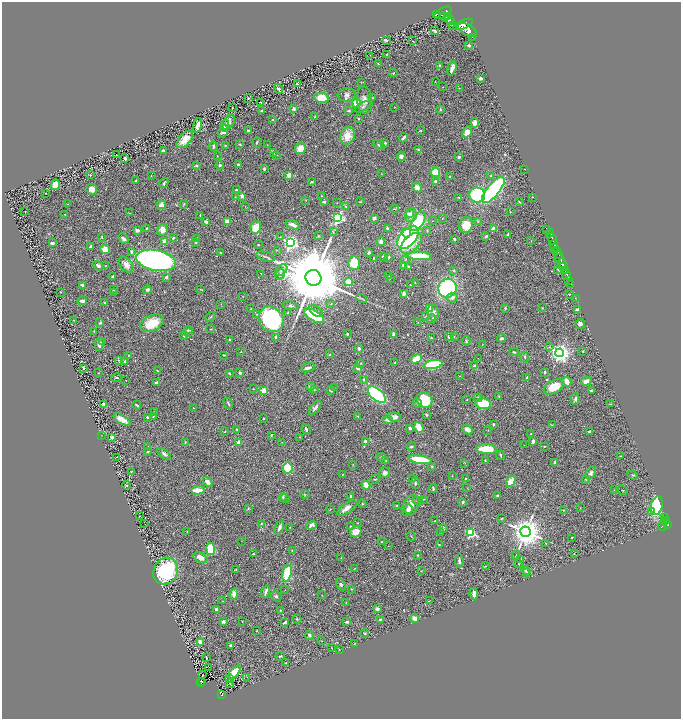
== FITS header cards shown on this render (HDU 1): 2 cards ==
NAXIS1  =                 1358
NAXIS2  =                 1433

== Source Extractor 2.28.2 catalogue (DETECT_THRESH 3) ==
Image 1358 x 1433 px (HDU 1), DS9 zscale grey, zoomed out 1/2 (1 PNG px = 2 x 2 image px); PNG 683 x 721 px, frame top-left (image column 2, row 1433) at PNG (2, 2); each listed source drawn as its Kron ellipse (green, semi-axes under 4 px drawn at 4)
Background 0.484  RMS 0.026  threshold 0.0792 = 3 sigma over >= 5 px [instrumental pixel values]
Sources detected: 520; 34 cannot appear on this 1/2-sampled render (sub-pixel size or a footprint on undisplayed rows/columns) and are neither listed nor drawn; the other 486 listed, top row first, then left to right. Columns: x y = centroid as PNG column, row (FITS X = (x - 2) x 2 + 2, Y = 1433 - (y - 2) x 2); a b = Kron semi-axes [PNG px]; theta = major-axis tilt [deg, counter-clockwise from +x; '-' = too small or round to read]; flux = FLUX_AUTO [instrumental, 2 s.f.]
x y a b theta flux
443 13 9 4 28 4500
436 15 3 2 - 410
447 16 3 2 - 1400
444 17 5 4 - 1400
449 19 6 3 -45 2400
463 24 10 4 23 4000
452 25 2 1 - 64
468 30 10 5 -31 5100
435 31 4 2 - 5.5
472 37 2 1 - 78
386 40 3 2 - 9
412 41 2 1 - 1.6
469 45 3 2 - 11
370 55 2 2 - 1.7
387 55 3 3 - 3.7
378 63 3 2 - 2.4
440 66 3 3 - 8.9
452 68 7 3 74 22
393 73 4 2 - 4.3
481 78 3 2 - 17
435 81 2 1 - 2.8
361 82 2 2 - 2.1
297 84 4 3 - 4.8
443 87 2 2 - 1.8
459 88 3 2 - 2.6
278 89 5 3 - 12
347 95 9 6 5 20
248 98 2 2 - 6
322 98 7 5 -11 89
373 98 3 2 - 2.5
365 100 14 7 -82 34
260 102 2 2 - 2.7
356 103 4 4 - 61
363 107 9 4 30 14
394 107 2 2 - 1.8
232 108 2 2 - 1.9
294 109 3 3 - 14
440 109 3 3 - 6.5
262 111 3 2 - 4.8
349 111 3 2 - 5.5
315 117 3 3 - 3.4
358 119 3 3 - 5.2
273 120 2 2 - 4.8
228 122 8 5 52 21
475 123 5 4 - 37
198 125 7 3 72 26
225 126 6 4 78 12
248 130 3 3 - 6.2
420 130 3 2 - 3.2
223 131 6 4 73 25
467 132 6 4 62 43
347 136 9 7 67 72
403 138 5 2 - 15
185 139 11 5 48 54
257 142 5 2 - 6.9
385 143 3 2 - 11
240 144 3 2 - 6.3
267 145 2 1 - 1.4
379 145 6 3 -29 10
213 146 5 3 - 9.2
225 146 3 2 - 3
300 148 6 5 - 57
163 150 3 2 - 12
418 150 4 2 - 5.5
274 153 3 2 - 1.5
116 155 2 1 - 1.7
277 155 2 1 - 1.3
217 156 2 1 - 1.5
401 156 5 3 - 20
459 157 2 2 - 12
125 159 3 2 - 9
220 165 4 4 - 8.5
239 165 3 2 - 14
197 166 3 3 - 6.2
264 169 3 3 - 6.1
525 169 2 1 - 1.4
435 172 5 4 - 110
381 174 2 2 - 1.9
90 175 3 2 - 2.7
289 175 2 2 - 85
151 176 3 2 - 2.3
491 176 3 2 - 3.3
450 177 3 2 - 3.7
136 181 3 2 - 4.9
435 181 3 3 - 9.5
311 182 3 2 - 5.9
164 183 5 2 - 6
55 185 5 4 - 87
417 187 5 4 - 17
92 189 5 5 - 27
236 190 2 2 - 10
493 190 16 6 50 960
45 194 2 1 - 1.8
477 195 8 7 - 360
242 196 2 2 - 57
321 196 2 2 - 1.6
235 197 2 1 - 1.9
458 197 3 2 - 2.7
532 197 2 1 - 2.5
306 200 3 2 - 2.6
324 202 3 2 - 9.6
360 202 4 2 - 3.1
519 202 3 2 - 2.8
337 203 2 1 - 1.5
68 204 3 2 - 2.3
184 204 4 2 - 4
161 205 4 4 - 29
346 206 3 2 - 5.5
245 207 2 2 - 1.7
395 209 4 2 - 2.9
25 211 2 1 - 1.1
510 212 3 2 - 2.7
129 213 2 1 - 2
65 214 2 2 - 2.7
409 214 4 3 - 12
200 215 3 2 - 4.3
411 215 7 5 69 32
338 218 4 4 - 810
374 218 3 2 - 18
442 219 3 2 - 2
227 221 3 3 - 47
418 221 11 5 59 350
432 221 3 1 - 1.6
478 221 4 3 - 5.7
206 222 3 3 - 14
293 225 7 3 -19 32
466 225 8 6 69 84
256 227 6 5 - 77
147 228 4 2 - 6.9
387 228 3 3 - 6.9
494 229 2 2 - 77
137 230 4 3 - 17
162 230 6 5 - 41
427 230 3 2 - 4.6
547 230 2 1 - 17
333 231 3 3 - 3.8
406 233 5 4 - 65
550 233 4 2 - 1300
508 234 3 2 - 6.8
318 236 4 3 - 3.4
486 236 4 3 - 8.1
102 237 3 2 - 3.6
280 237 2 2 - 3.3
408 237 14 8 49 570
173 238 2 2 - 6.8
196 238 3 2 - 4.2
123 239 6 3 -46 17
455 239 2 2 - 8.6
552 239 6 2 -67 1100
164 241 2 2 - 92
531 241 2 2 - 1.6
196 242 3 2 - 4.3
381 242 4 3 - 23
52 243 3 3 - 16
290 243 4 4 - 1700
411 243 13 7 44 79
258 245 2 2 - 4.1
554 245 4 2 - 420
90 247 3 2 - 7.5
554 247 4 2 - 390
105 249 5 4 - 51
277 250 3 2 - 2.5
557 250 3 3 - 290
131 252 4 3 - 12
221 253 4 2 - 3
369 253 2 2 - 14
559 255 4 3 - 330
383 256 3 3 - 4.9
420 256 12 4 -3 190
265 257 9 2 -18 10
389 257 3 3 - 4.4
374 258 3 2 - 6.2
560 259 6 3 -42 970
156 260 20 10 -12 1700
405 260 4 2 - 4.1
354 263 7 6 - 130
562 264 6 3 -87 1500
105 265 3 2 - 2.5
126 265 9 5 -52 33
403 265 3 3 - 14
98 266 6 4 -34 13
409 267 3 3 - 8.9
563 267 3 2 - 660
281 270 7 4 41 15
454 270 4 3 - 4.6
558 270 3 1 - 2.9
565 271 2 1 - 370
261 274 2 1 - 3.1
280 274 5 4 - 14
567 275 5 2 - 1000
113 276 3 2 - 8.8
389 276 3 3 - 3.8
166 277 4 4 - 8.4
313 278 8 7 - 86000
390 278 4 2 - 3.5
569 280 3 2 - 220
348 282 4 4 - 56
415 283 4 3 - 3.5
410 284 2 1 - 2.3
570 284 2 1 - 150
83 285 3 3 - 13
447 288 9 9 - 660
114 289 3 2 - 6.6
201 289 4 2 - 3
147 290 4 3 - 16
60 292 2 1 - 3
113 293 4 3 - 6.1
404 294 3 2 - 26
569 294 2 2 - 2.8
243 296 2 2 - 1.5
452 298 5 5 - 19
576 298 2 1 - 6.5
362 299 5 2 - 5.1
82 301 5 3 - 17
105 303 4 2 - 5
221 304 2 2 - 1.7
331 304 2 2 - 2.1
291 306 7 3 -7 8.3
505 308 4 3 - 6.2
542 308 2 2 - 2.7
251 309 2 2 - 3.7
429 309 4 3 - 82
577 310 3 3 - 24
316 311 8 3 -35 17
288 313 3 2 - 3.1
433 313 9 5 -80 18
257 314 3 3 - 3.4
314 316 11 5 -29 250
426 316 4 2 - 3.4
211 317 6 2 40 5
271 319 13 11 -51 710
432 319 4 3 - 5.9
74 320 2 2 - 2.3
418 322 2 1 - 1.4
100 323 4 3 - 5.6
152 323 12 8 25 130
580 324 5 5 - 15
211 329 4 2 - 4
188 330 4 3 - 9.9
94 331 3 1 - 3.4
188 333 3 2 - 2.2
347 334 2 2 - 7.8
394 334 4 3 - 18
184 336 2 2 - 5
276 337 4 3 - 9.7
449 337 4 3 - 7.6
454 337 3 2 - 1.6
432 338 3 2 - 6.4
502 338 4 3 - 10
230 339 2 2 - 7
103 341 3 2 - 2.5
466 341 5 3 - 7.1
99 344 6 4 84 22
482 344 3 2 - 2
549 347 2 2 - 5.7
359 348 3 3 - 11
583 351 3 2 - 3.9
241 352 3 2 - 2.4
514 352 4 2 - 6.5
560 353 4 4 - 3100
129 355 4 2 - 4.8
224 355 3 2 - 4.3
330 355 3 2 - 14
525 357 5 2 - 4.6
478 358 2 1 - 1.3
416 359 6 3 28 110
118 360 3 3 - 3.6
125 362 4 2 - 15
395 362 2 2 - 1.8
361 363 2 2 - 3.2
433 365 9 4 9 340
474 366 3 3 - 8.5
83 368 4 3 - 6
308 368 7 2 17 16
358 368 3 2 - 29
157 371 2 2 - 3.8
545 372 3 3 - 8.6
98 373 2 1 - 1.5
229 373 4 3 - 4.4
240 373 3 2 - 13
459 376 2 2 - 1.6
116 378 5 3 - 6.8
527 378 4 2 - 7.9
126 380 2 1 - 1.3
364 380 4 3 - 4.5
586 381 5 4 - 32
156 382 3 2 - 9.8
567 382 5 3 - 56
310 386 4 3 - 6.3
554 387 11 6 28 90
334 388 2 2 - 2.7
253 389 3 2 - 2
314 389 3 2 - 3.2
263 390 2 2 - 98
331 390 4 3 - 6.7
591 390 3 2 - 5.3
377 395 11 5 -40 650
499 396 3 2 - 2.5
478 398 4 3 - 6.1
575 399 6 4 -87 9.2
425 400 8 7 - 190
467 400 3 2 - 2.4
228 403 6 2 -64 10
417 403 4 3 - 7.3
104 404 2 2 - 54
483 404 8 5 -10 190
611 404 3 2 - 2.3
137 405 4 2 - 5.4
193 408 2 2 - 1.6
315 408 9 3 55 16
154 412 2 1 - 2.3
426 415 3 3 - 4.2
153 416 2 2 - 3.4
358 416 2 2 - 3.3
147 417 2 2 - 11
394 417 7 4 -5 26
263 419 2 2 - 3.9
122 420 10 4 -32 38
388 420 5 2 - 25
493 424 3 2 - 6.2
552 425 3 2 - 3.1
419 427 5 4 - 76
410 428 4 3 - 8.8
237 429 2 2 - 5.9
306 429 5 2 - 11
467 430 5 3 - 30
488 430 3 2 - 2
589 431 3 2 - 7.5
225 432 3 2 - 2.1
531 434 2 2 - 4.2
101 435 2 1 - 1.5
271 435 2 2 - 5
112 437 4 3 - 12
300 437 2 1 - 1.6
365 441 3 3 - 16
533 441 3 2 - 20
185 442 4 2 - 4.7
238 442 3 3 - 22
282 442 3 2 - 1.9
524 445 2 1 - 1.3
148 446 2 2 - 3.9
544 446 2 2 - 4.4
411 447 5 3 - 8.3
487 449 10 5 -2 120
148 451 3 2 - 3.1
164 454 8 3 -37 12
500 455 4 2 - 8.3
620 456 2 2 - 2
116 457 2 1 - 1.3
381 457 4 3 - 5.7
386 460 3 3 - 3.3
420 460 12 3 -10 180
485 460 2 2 - 4.5
554 462 4 2 - 7.4
465 463 3 2 - 2.4
353 465 3 2 - 2
432 466 3 2 - 5.3
288 468 5 5 - 200
131 471 3 1 - 3.1
385 473 5 5 - 16
591 473 7 4 63 10
342 474 3 2 - 1.9
633 475 5 2 - 5.6
452 476 3 2 - 1.5
413 478 2 2 - 1.8
375 479 4 2 - 3.4
466 479 3 3 - 5.3
585 479 2 1 - 3.3
511 481 5 4 - 92
208 482 5 3 - 31
415 483 6 4 -89 7.8
126 485 4 4 - 6.3
366 485 4 3 - 61
433 488 4 2 - 7.7
467 488 3 1 - 1.4
197 490 7 3 2 68
614 490 2 2 - 1.6
622 490 6 1 -28 3
305 494 4 2 - 3.2
498 495 4 2 - 6.3
351 496 4 3 - 11
283 497 4 3 - 6.7
285 499 5 2 - 4
423 499 3 2 - 2.7
418 501 5 4 - 8.5
463 502 4 3 - 7.6
362 504 4 3 - 5.6
397 505 2 2 - 3.7
410 506 11 7 59 34
657 506 9 5 77 420
347 508 11 5 36 28
580 508 3 1 - 1.9
248 509 3 3 - 3.7
330 509 2 2 - 2.5
408 509 5 3 - 38
563 510 4 4 - 4.3
652 511 2 1 - 84
139 516 2 1 - 1.6
665 517 4 2 - 160
502 518 3 3 - 3.4
435 521 2 1 - 3.1
666 521 2 1 - 90
664 522 2 1 - 70
358 523 2 2 - 1.7
145 524 2 2 - 1.9
261 524 3 2 - 3.3
311 525 5 4 - 24
663 525 6 3 75 400
667 525 4 2 - 450
290 527 3 2 - 2.5
351 527 4 3 - 4.4
279 528 7 3 67 19
444 529 3 2 - 3.2
187 531 2 1 - 1.4
356 532 6 5 - 44
441 532 2 2 - 2
526 532 5 5 - 9800
471 533 3 3 - 470
411 536 5 1 - 2.2
572 537 2 2 - 3.3
242 541 3 1 - 1.6
382 542 3 2 - 2.1
546 543 3 2 - 2.8
439 544 3 2 - 2.9
388 546 2 2 - 2.3
211 549 6 4 -80 200
292 550 3 2 - 3.1
253 554 3 2 - 5.8
574 554 3 2 - 1.9
418 555 3 3 - 4
516 555 5 1 - 2.3
200 558 7 4 -27 37
341 558 2 1 - 1.7
520 559 3 2 - 1.8
459 561 6 3 -86 11
519 564 3 2 - 2.4
485 566 2 2 - 2
355 568 2 2 - 1.8
236 570 2 1 - 2.6
526 570 4 3 - 4.8
166 571 14 12 56 440
421 571 3 2 - 2.3
287 573 9 4 78 170
527 573 4 2 - 4.3
341 584 6 4 -58 9.3
351 589 3 2 - 2.5
285 590 2 1 - 1.3
266 592 6 2 69 18
234 594 5 4 - 33
474 594 5 2 - 25
322 595 3 2 - 1.3
276 596 6 4 -43 11
223 601 3 2 - 1.9
429 601 3 2 - 2.7
346 603 3 2 - 2.1
377 609 3 3 - 22
216 610 3 3 - 22
280 610 3 2 - 4.1
415 618 4 4 - 29
297 619 4 3 - 3.8
380 620 4 3 - 10
223 621 3 3 - 17
242 621 2 1 - 2.3
285 622 4 2 - 10
347 622 3 2 - 8.4
257 631 3 3 - 2.8
365 633 4 2 - 3.7
309 635 4 3 - 10
322 641 2 2 - 2
200 642 3 3 - 48
355 644 3 2 - 2.5
230 645 3 2 - 7.7
332 648 2 2 - 1.8
339 649 3 2 - 2.3
280 656 4 2 - 4.5
206 657 3 2 - 4.1
286 663 3 2 - 3.8
209 667 2 1 - 43
234 672 8 4 51 110
202 675 2 1 - 1.4
247 677 3 2 - 1.4
229 679 3 2 - 45
202 681 2 1 - 15
201 683 3 2 - 94
230 683 2 1 - 2
221 694 3 3 - 95
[34 sub-pixel or undisplayed-footprint detections neither listed nor drawn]